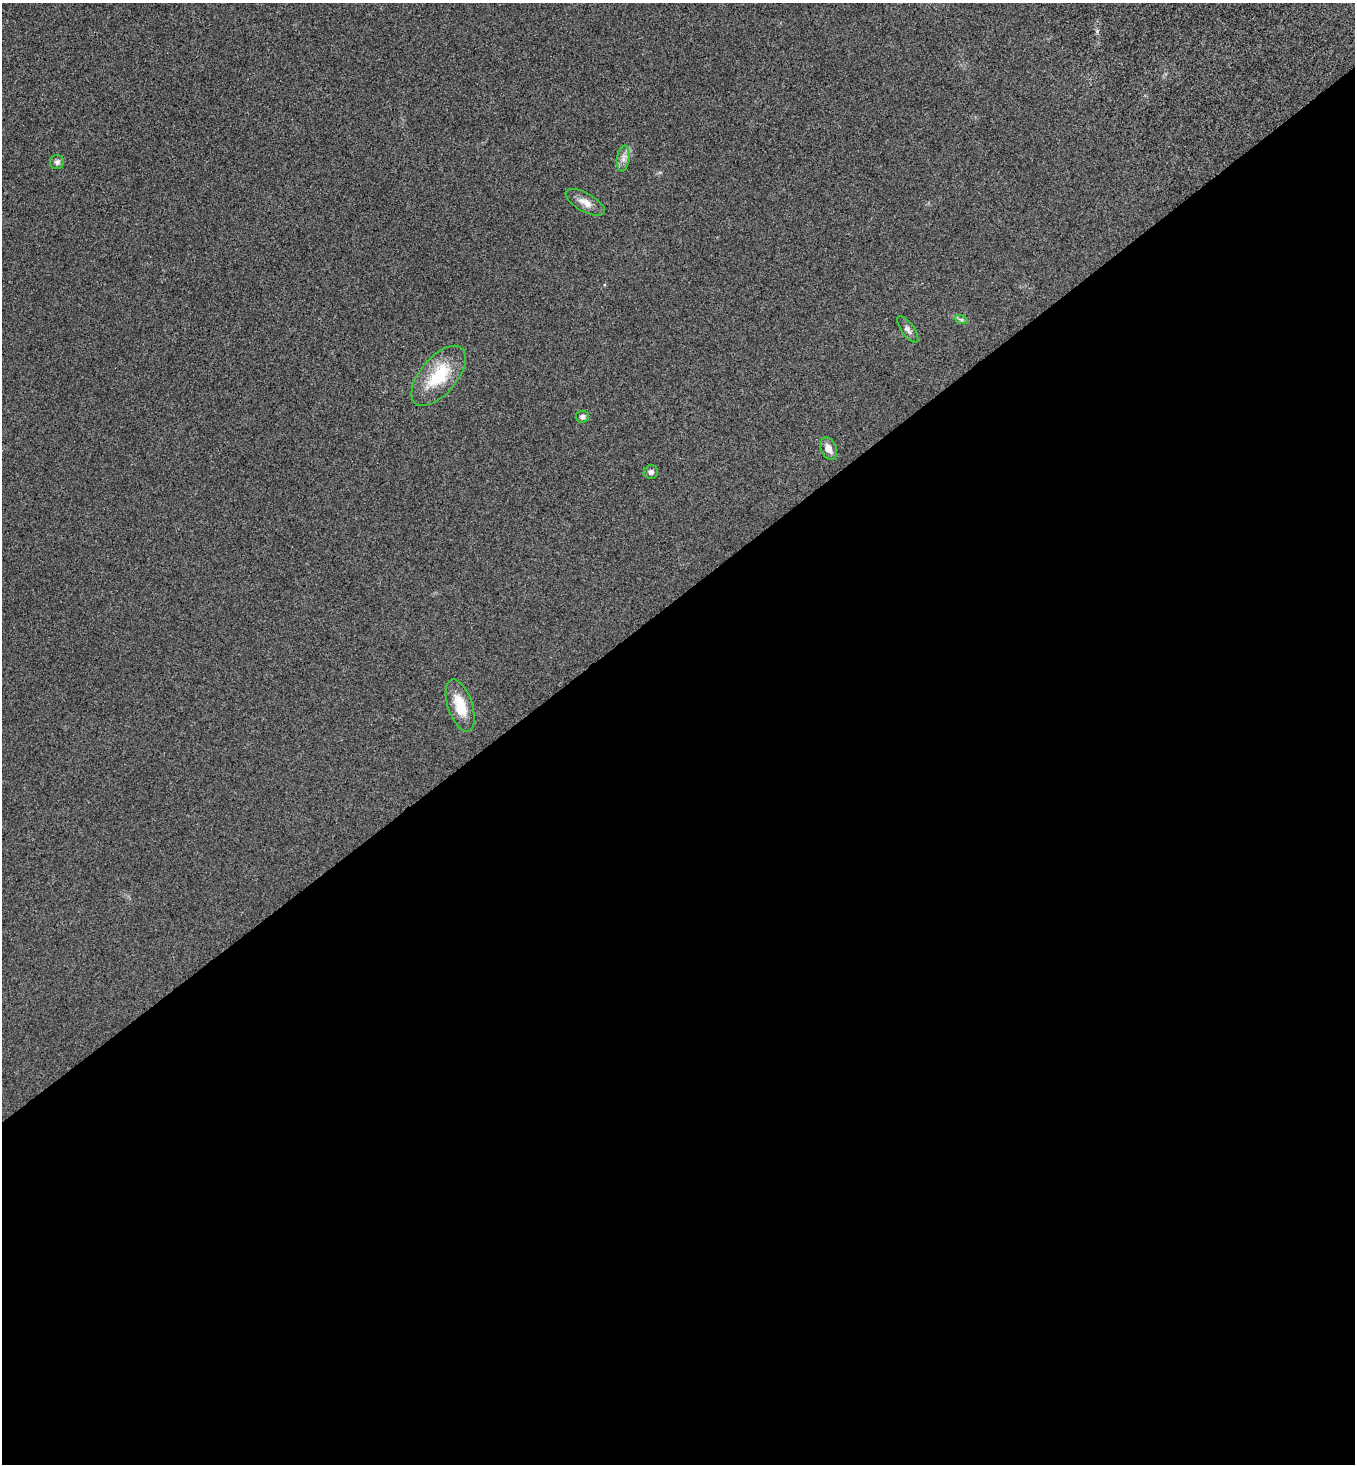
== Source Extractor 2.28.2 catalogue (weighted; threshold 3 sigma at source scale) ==
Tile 15 of 4 x 4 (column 3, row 4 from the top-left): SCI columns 2898-4250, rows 52-1513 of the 5943 x 5958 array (HDU 1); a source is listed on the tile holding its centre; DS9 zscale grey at full resolution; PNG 1357 x 1466 px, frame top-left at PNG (2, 3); each listed source drawn as its Kron ellipse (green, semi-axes under 4 px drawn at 4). Shown black and unused: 59% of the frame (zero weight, under 3 of 4 exposures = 6% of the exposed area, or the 3 px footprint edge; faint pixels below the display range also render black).
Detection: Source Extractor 2.28.2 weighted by HDU 2 'WHT'; one run over the whole footprint, this tile lists its part. Background 0.0207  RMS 0.0063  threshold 0.0283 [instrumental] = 3 sigma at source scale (4.5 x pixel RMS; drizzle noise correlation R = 1.50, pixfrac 1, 0.05/0.05 arcsec/px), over >= 5 px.
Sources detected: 10; all 10 listed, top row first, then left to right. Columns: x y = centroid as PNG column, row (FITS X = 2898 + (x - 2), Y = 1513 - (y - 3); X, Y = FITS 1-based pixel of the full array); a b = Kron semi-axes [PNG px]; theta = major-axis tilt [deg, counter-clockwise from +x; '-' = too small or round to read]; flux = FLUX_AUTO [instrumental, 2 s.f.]
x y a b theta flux
623 158 13 6 82 3.2
57 162 7 7 - 1.9
585 202 22 9 -29 5.7
961 319 7 4 -19 1.1
908 329 16 6 -54 2.6
439 376 36 18 50 28
582 417 7 6 - 2.1
829 449 12 7 -66 5.1
651 472 7 7 - 1.9
460 706 27 12 -72 15